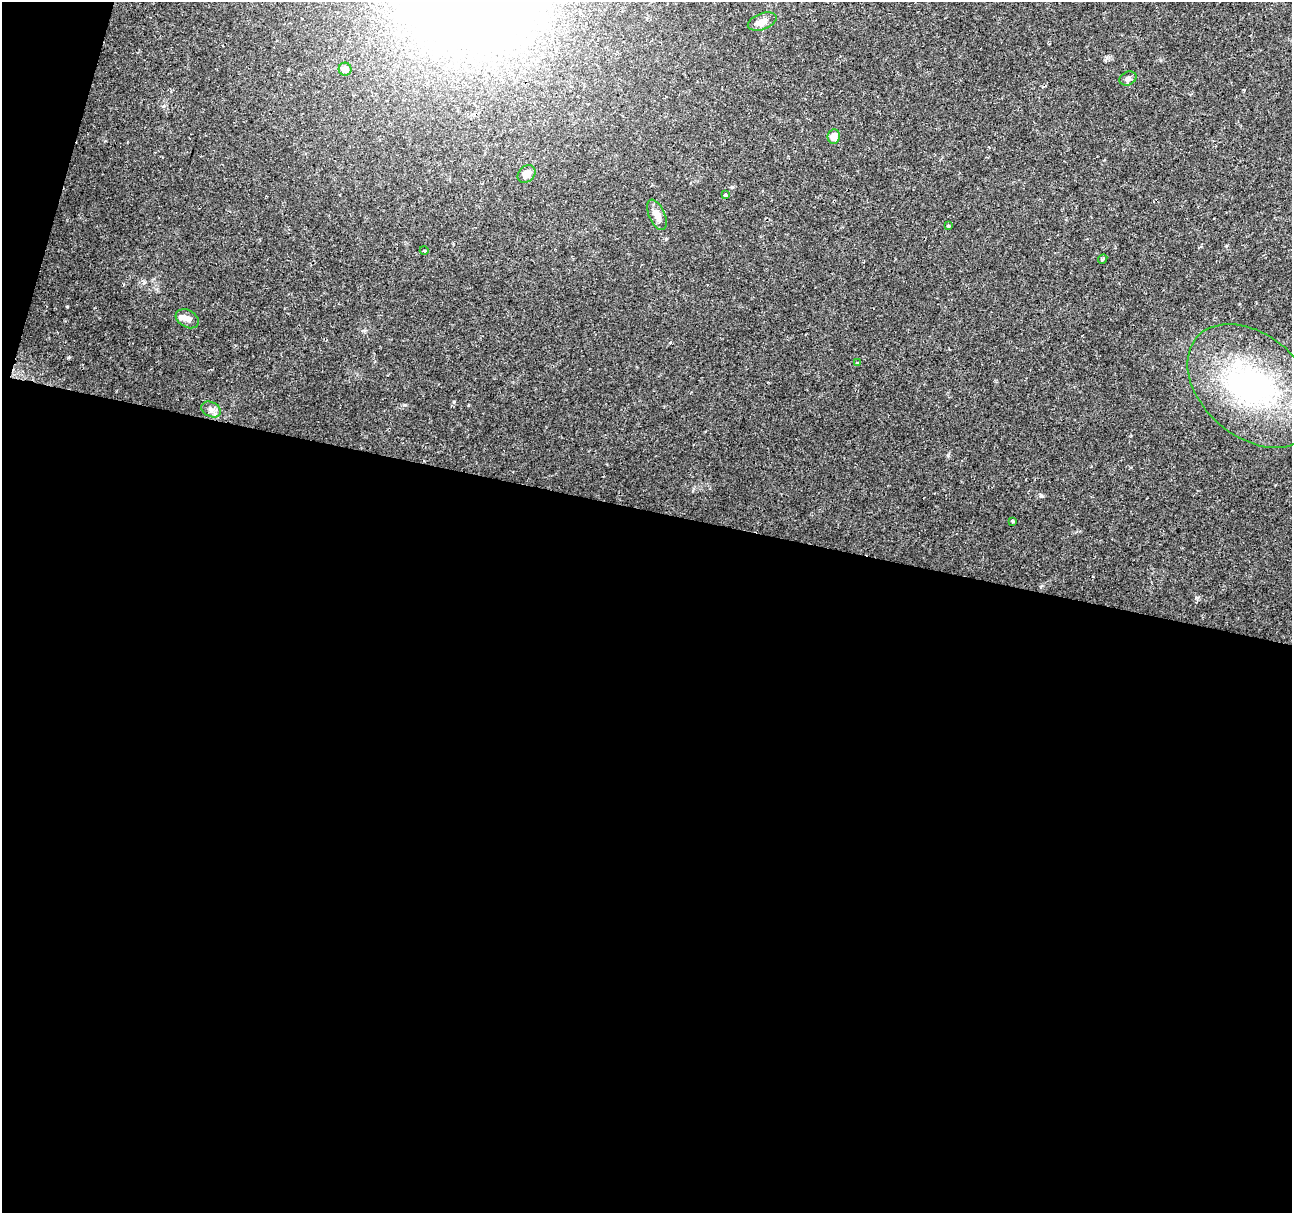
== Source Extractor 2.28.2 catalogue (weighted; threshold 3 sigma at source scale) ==
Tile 13 of 4 x 4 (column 1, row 4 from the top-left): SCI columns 8-1297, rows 284-1494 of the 5165 x 5346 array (HDU 1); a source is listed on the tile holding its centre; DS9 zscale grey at full resolution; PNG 1294 x 1215 px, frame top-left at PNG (2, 2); each listed source drawn as its Kron ellipse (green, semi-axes under 4 px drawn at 4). Shown black and unused: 59% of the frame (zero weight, under 2 of 3 exposures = <1% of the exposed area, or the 3 px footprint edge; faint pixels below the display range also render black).
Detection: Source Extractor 2.28.2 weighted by HDU 2 'WHT'; one run over the whole footprint, this tile lists its part. Background 0.0365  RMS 0.0038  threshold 0.017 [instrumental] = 3 sigma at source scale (4.5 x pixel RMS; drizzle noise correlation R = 1.50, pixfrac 1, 0.0396/0.0396 arcsec/px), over >= 5 px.
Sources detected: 16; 1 inside a brighter listed object's ellipse — not listed separately; the other 15 listed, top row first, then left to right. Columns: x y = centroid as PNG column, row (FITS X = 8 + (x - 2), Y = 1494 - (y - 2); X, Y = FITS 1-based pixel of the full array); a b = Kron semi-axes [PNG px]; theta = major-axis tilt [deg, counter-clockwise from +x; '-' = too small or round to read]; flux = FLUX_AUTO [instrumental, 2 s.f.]
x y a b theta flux
762 22 15 8 20 3.3
345 69 6 6 - 2.8
1128 79 9 6 25 1.3
834 137 7 6 - 3.5
527 174 10 7 45 2.7
725 195 4 3 - 2.2
657 215 16 8 -66 3.3
948 226 3 3 - 1.2
424 250 4 3 - 0.4
1103 259 5 4 - 0.76
187 319 12 8 -29 2.2
857 363 4 3 - 0.71
1252 386 74 50 -41 77
211 409 10 7 -25 1.7
1013 521 3 3 - 1.3
Unlisted compact peaks at least as high as the median listed source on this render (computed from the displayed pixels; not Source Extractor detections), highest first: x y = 67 306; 1196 598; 948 455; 1041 496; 405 405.